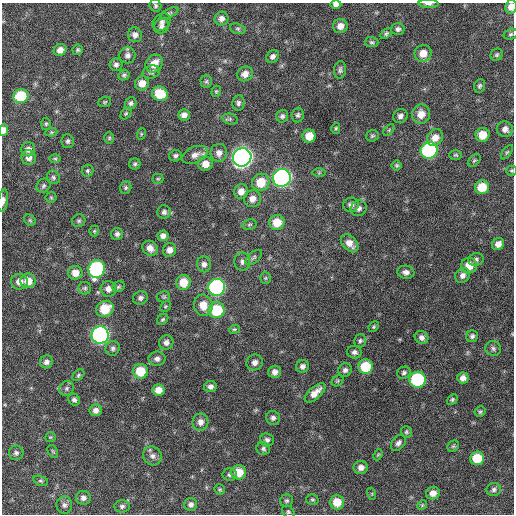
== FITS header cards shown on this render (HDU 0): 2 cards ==
NAXIS1  =                  512 / Axis length
NAXIS2  =                  512 / Axis length

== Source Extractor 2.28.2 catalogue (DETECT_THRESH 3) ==
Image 512 x 512 px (HDU 0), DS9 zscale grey, 1 PNG px = 1 image px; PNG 516 x 516 px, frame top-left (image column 1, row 512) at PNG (2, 3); each listed source drawn as its Kron ellipse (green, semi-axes under 4 px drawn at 4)
Background 539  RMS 16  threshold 47.7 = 3 sigma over >= 5 px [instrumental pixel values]
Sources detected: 183; all 183 listed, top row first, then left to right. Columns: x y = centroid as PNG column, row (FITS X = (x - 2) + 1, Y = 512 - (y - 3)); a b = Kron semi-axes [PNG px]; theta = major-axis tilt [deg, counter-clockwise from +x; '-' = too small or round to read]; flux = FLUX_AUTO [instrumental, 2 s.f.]
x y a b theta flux
336 4 5 4 - 3900
428 4 10 3 -2 3400
155 6 6 5 - 2200
511 7 7 6 - 8100
169 13 10 4 26 1900
221 19 7 6 - 4900
162 22 10 7 42 3900
161 26 8 7 - 3400
340 26 7 7 - 7400
238 29 8 5 -17 2100
398 29 6 6 - 2900
386 34 6 4 40 2200
511 34 7 5 16 2000
135 35 7 7 - 4800
372 42 7 5 -2 1900
60 50 6 6 - 7100
78 50 5 5 - 1900
423 53 8 8 - 11000
127 55 8 8 - 4400
497 55 6 6 - 2000
273 56 7 5 43 3800
154 64 10 8 50 14000
116 65 6 6 - 3200
340 70 9 6 83 2800
151 72 9 6 17 2800
245 74 8 7 - 6500
124 75 6 5 - 2000
206 81 6 6 - 2100
142 83 7 7 - 9800
479 86 7 5 69 2100
216 91 6 4 69 1400
160 94 8 7 - 26000
21 96 8 7 - 41000
105 102 6 5 - 1600
131 103 6 5 - 2700
238 103 7 6 - 2700
126 114 6 4 49 1600
421 114 9 9 - 11000
184 115 6 5 - 5300
298 115 7 6 - 2600
282 116 6 6 - 2600
400 116 7 6 - 3900
230 119 8 5 -13 2200
46 124 6 5 - 1600
336 128 5 4 - 1700
505 129 8 7 - 5500
3 130 6 4 86 6700
389 130 7 4 46 1400
51 132 6 4 7 1300
141 134 6 3 72 1200
483 135 7 6 - 16000
309 136 6 6 - 14000
372 136 6 5 - 2000
109 138 6 5 - 1600
435 138 9 7 54 9500
68 141 7 6 - 2600
28 149 7 7 - 5000
429 150 8 8 - 160000
507 152 8 4 53 1700
219 153 9 8 - 6000
195 155 13 8 24 7200
456 155 6 4 -1 1600
175 156 6 5 - 2400
242 157 9 9 - 590000
29 158 7 7 - 6500
55 158 6 4 -1 1500
474 160 7 5 48 1800
135 164 5 5 - 1900
205 164 7 7 - 9600
397 165 5 5 - 1700
87 171 6 6 - 1900
512 171 5 5 - 1500
319 173 6 4 1 1500
53 177 7 6 - 2400
282 178 9 8 - 330000
158 179 5 5 - 1500
261 182 9 8 - 23000
43 186 7 6 - 2500
482 187 7 7 - 21000
126 188 6 5 - 2000
241 191 7 7 - 7700
51 197 5 5 - 1400
252 199 8 8 - 7400
3 200 11 5 83 3700
351 205 8 7 - 4500
359 208 8 7 - 4700
164 212 6 6 - 3000
30 220 6 5 - 1500
79 221 7 6 - 2300
277 222 7 7 - 20000
249 224 7 5 17 1800
94 231 5 5 - 1300
117 234 6 6 - 3000
163 236 5 5 - 4900
350 243 10 7 -47 9000
498 244 6 5 - 6500
150 248 8 7 - 7400
170 250 7 6 - 6300
254 257 10 5 42 2500
476 259 7 6 - 2700
242 262 9 7 -86 4100
204 264 8 7 - 4200
469 266 8 8 - 14000
97 269 9 8 - 160000
406 272 8 6 -8 4400
75 273 7 7 - 10000
462 276 8 7 - 4800
265 278 6 5 - 1700
28 281 7 7 - 12000
19 282 8 8 - 8200
184 282 7 7 - 20000
118 287 6 5 - 1700
217 287 8 8 - 210000
85 288 6 6 - 2200
108 289 8 7 - 5800
164 297 6 5 - 1700
140 298 7 6 - 3300
203 305 11 9 -72 14000
165 306 6 4 45 1400
105 309 9 7 30 28000
216 310 8 8 - 49000
163 319 6 5 - 1800
374 327 6 4 46 1600
234 329 5 4 - 1400
100 335 8 8 - 280000
472 336 6 6 - 2700
422 337 7 6 - 4500
360 341 7 6 - 2300
166 342 7 7 - 4400
113 348 7 7 - 2900
493 348 8 7 - 3000
354 352 7 6 - 3600
157 359 8 7 - 4100
46 362 6 6 - 4100
255 362 8 8 - 5300
302 366 6 6 - 3700
365 367 7 7 - 34000
345 370 7 6 - 3200
141 371 7 7 - 27000
275 372 6 6 - 5000
404 373 7 6 - 2600
78 375 7 4 43 1700
463 378 5 5 - 5300
418 380 8 8 - 100000
338 381 6 5 - 1500
210 386 6 5 - 3900
67 388 8 6 49 2700
158 390 6 5 - 9300
315 393 13 6 42 10000
74 400 6 5 - 3100
452 400 6 4 42 1900
96 410 6 6 - 5500
480 412 5 5 - 1600
273 418 7 6 - 3400
200 422 8 8 - 6500
406 432 6 5 - 1800
50 437 5 4 - 1300
267 440 7 6 - 3500
398 443 9 6 52 3800
453 446 6 5 - 1700
263 449 7 6 - 2600
53 451 7 4 -58 1500
16 453 7 7 - 3100
378 455 6 4 67 1300
152 456 10 9 - 5300
477 458 7 7 - 26000
361 467 7 6 - 6000
239 472 7 7 - 18000
230 475 7 6 - 2500
41 481 7 5 -17 1800
220 489 5 5 - 1600
494 490 7 6 - 3000
433 493 7 6 - 7400
372 494 6 4 -73 1200
83 498 7 7 - 4300
312 500 6 5 - 1700
287 501 6 6 - 2100
337 502 7 7 - 17000
191 504 6 6 - 3600
64 505 8 8 - 4100
422 505 5 4 - 1200
122 506 7 6 - 2900
288 512 7 5 -45 1900
At the frame edge (FLAGS 8, measured only in part): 6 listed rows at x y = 336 4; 428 4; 511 7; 3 130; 512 171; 3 200